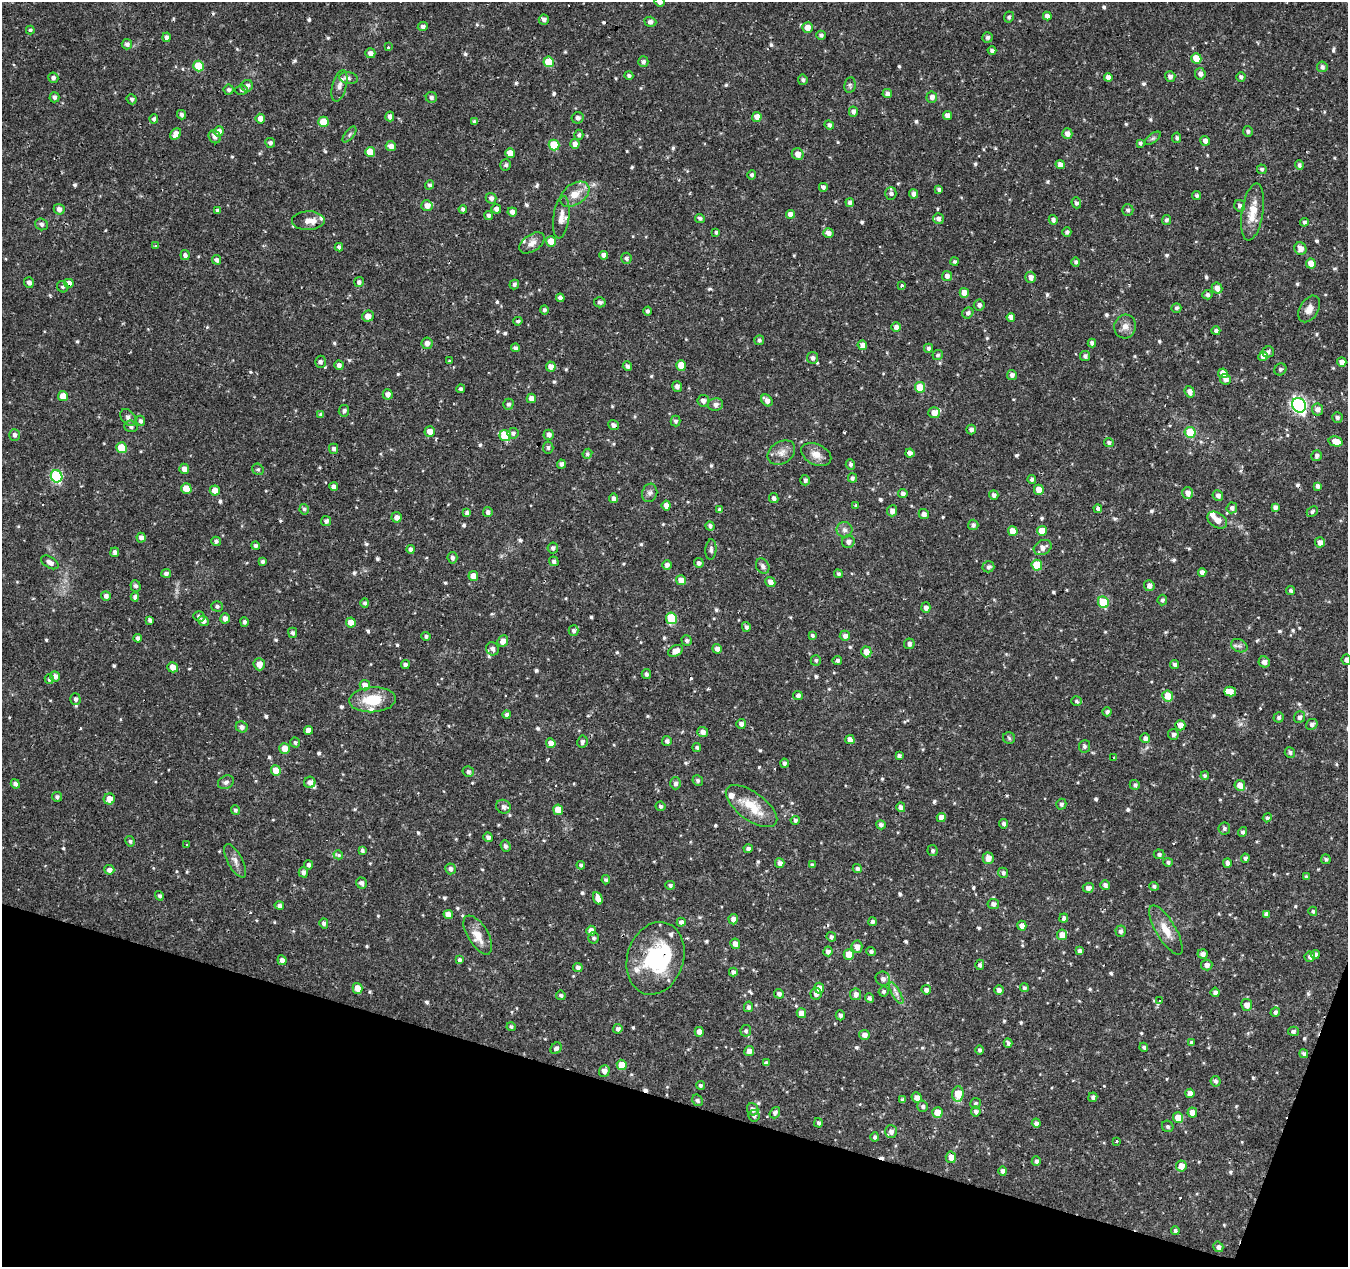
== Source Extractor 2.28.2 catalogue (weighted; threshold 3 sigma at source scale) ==
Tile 15 of 4 x 4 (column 3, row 4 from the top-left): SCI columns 2698-4043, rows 276-1540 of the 5390 x 5544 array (HDU 1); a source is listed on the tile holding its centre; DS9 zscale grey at full resolution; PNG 1350 x 1269 px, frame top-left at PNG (2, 2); each listed source drawn as its Kron ellipse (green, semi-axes under 4 px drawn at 4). Shown black and unused: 14% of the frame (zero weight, under 2 of 3 exposures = <1% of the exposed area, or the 3 px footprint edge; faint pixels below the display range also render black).
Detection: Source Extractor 2.28.2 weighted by HDU 2 'WHT'; one run over the whole footprint, this tile lists its part. Background 0.0474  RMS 0.0037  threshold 0.0168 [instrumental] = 3 sigma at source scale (4.5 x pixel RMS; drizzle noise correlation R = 1.50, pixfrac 1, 0.0396/0.0396 arcsec/px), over >= 5 px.
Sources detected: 705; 9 cosmic-ray / hot-pixel residue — neither listed nor drawn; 18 inside a brighter listed object's ellipse — not listed separately; of the other 678, all 500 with FLUX_AUTO >= 0.707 (the completeness limit of this list) listed and drawn (178 fainter detections not listed), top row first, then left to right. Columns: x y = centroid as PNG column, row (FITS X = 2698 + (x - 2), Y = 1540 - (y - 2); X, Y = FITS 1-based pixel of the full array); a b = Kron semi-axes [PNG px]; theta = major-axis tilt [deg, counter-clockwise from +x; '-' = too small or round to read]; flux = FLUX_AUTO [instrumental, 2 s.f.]
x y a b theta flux
660 2 5 5 - 1.8
1047 16 4 4 - 1.6
1009 17 6 4 64 0.75
544 19 5 5 - 1.3
650 22 6 5 - 1.4
423 26 5 4 - 1.3
807 28 5 5 - 2.9
30 30 4 4 - 0.78
821 35 5 4 - 1
166 37 5 4 - 1.2
988 37 5 5 - 1.2
127 44 5 5 - 1.2
388 47 3 3 - 0.89
992 51 4 4 - 0.96
370 53 5 5 - 1.5
1196 58 5 5 - 7
549 62 5 5 - 9.3
643 62 5 5 - 1
199 66 5 5 - 13
1322 67 5 5 - 1.3
1200 74 6 5 - 1.4
629 76 4 4 - 0.9
1170 76 5 5 - 1.5
1108 77 4 4 - 1.5
1241 77 5 4 - 1
53 78 5 5 - 1.1
348 78 9 6 -9 1.4
803 80 5 4 - 0.9
850 85 8 5 80 0.78
247 86 6 6 - 1.6
339 86 16 7 75 2.4
229 90 5 5 - 0.94
242 90 6 5 - 0.8
887 93 4 4 - 1.2
54 97 5 5 - 1.2
431 97 6 5 - 1
932 97 5 5 - 1.5
132 99 5 5 - 0.86
853 112 5 4 - 1.3
182 115 5 4 - 1.1
947 115 4 4 - 2.1
390 116 5 4 - 1.7
757 117 5 5 - 3
578 118 6 5 - 1.2
154 119 5 4 - 0.77
260 119 5 5 - 2.7
323 122 5 5 - 6.1
474 122 4 3 - 0.8
829 125 5 4 - 1
219 131 5 5 - 2.7
1248 131 5 5 - 0.94
176 134 6 5 - 2.8
349 134 9 4 52 0.85
1067 134 5 5 - 2.1
579 135 5 4 - 0.84
215 137 7 5 -55 1.6
1153 138 9 4 35 0.9
1177 138 5 4 - 0.83
1205 141 5 4 - 1.8
270 143 5 5 - 1.1
1140 143 4 4 - 0.72
575 144 5 4 - 1.8
554 145 5 5 - 12
391 146 5 5 - 2.2
370 152 5 5 - 6
510 153 5 5 - 4.1
798 154 6 5 - 2.9
1060 164 4 4 - 1.6
506 165 5 5 - 0.95
1299 165 5 4 - 0.9
1262 169 5 4 - 0.87
752 175 5 4 - 0.89
429 185 5 4 - 0.98
823 187 5 5 - 0.89
939 189 4 4 - 0.89
575 194 16 10 35 5
891 194 6 5 - 1.1
914 194 4 4 - 1.7
1197 196 5 4 - 0.86
491 198 5 5 - 1.3
850 202 4 4 - 1
1076 203 5 5 - 0.98
427 206 5 5 - 2.3
1240 206 6 5 - 1.5
59 209 5 5 - 1.7
463 209 4 4 - 0.98
496 209 5 4 - 1.7
217 210 4 4 - 0.87
1128 210 6 6 - 1
512 212 5 4 - 1.7
1253 212 29 10 81 7
790 214 4 4 - 2.1
489 216 4 4 - 0.87
561 217 21 8 83 2.9
700 218 5 4 - 0.91
938 219 5 5 - 1.3
1053 220 5 4 - 1
1166 220 5 4 - 0.78
308 221 16 9 1 3.1
1304 222 4 4 - 0.81
41 224 7 5 -27 1.1
716 232 3 3 - 0.71
1067 232 5 4 - 0.95
828 233 5 4 - 1.9
551 241 5 5 - 4.9
532 243 14 8 35 2.5
156 246 3 3 - 0.74
339 247 4 4 - 1
1300 249 6 6 - 2.8
185 255 5 4 - 1.1
603 255 4 4 - 1.8
626 258 5 5 - 0.96
217 260 5 4 - 1.1
954 262 4 4 - 0.79
1076 262 5 4 - 0.83
1311 263 5 5 - 4
947 276 5 5 - 1.5
1031 277 6 5 - 1.8
359 282 5 5 - 0.98
29 283 5 5 - 1.4
69 283 5 4 - 2.9
514 284 5 4 - 0.97
902 286 3 3 - 1.4
63 287 6 5 - 0.75
1217 288 6 5 - 2.6
964 293 5 4 - 3.6
1207 295 5 4 - 0.94
560 298 4 4 - 1.7
600 302 6 5 - 1
979 305 5 5 - 1.2
1176 308 5 5 - 0.71
1309 309 14 9 60 2.9
544 310 5 4 - 0.87
647 311 4 4 - 0.82
968 313 6 5 - 1
368 316 6 5 - 2.7
1011 317 4 4 - 2.5
518 321 5 3 - 0.74
896 327 5 4 - 1.9
1125 327 12 10 76 2.7
1216 331 4 4 - 0.97
759 340 5 5 - 0.75
427 343 6 5 - 1.8
1092 343 4 4 - 1.1
862 345 5 4 - 3.3
515 348 4 4 - 1
928 348 4 4 - 0.98
1268 352 6 5 - 1.1
938 355 5 5 - 0.8
1085 356 5 5 - 0.98
1263 356 5 4 - 3.2
813 358 6 5 - 1.2
449 361 3 2 - 0.97
320 362 6 5 - 1
1342 362 5 4 - 2.1
339 365 5 4 - 1.5
681 365 5 5 - 6.3
551 366 5 5 - 2.3
627 366 5 4 - 1.2
1280 369 6 5 - 0.83
1223 373 5 4 - 3.8
1012 375 5 5 - 1.4
1225 379 5 5 - 1.6
677 386 5 5 - 1.4
920 387 5 5 - 9
461 389 4 4 - 0.75
1190 392 6 5 - 2.3
388 394 5 5 - 1.7
63 396 5 5 - 4.4
531 398 4 4 - 2.2
767 400 6 5 - 2.2
703 401 6 5 - 1.5
508 404 5 5 - 0.95
715 404 8 6 12 1.4
1299 405 7 6 - 93
1317 409 6 5 - 1.9
344 411 6 5 - 1.1
934 413 5 5 - 3.4
321 414 4 3 - 0.85
128 417 9 6 -49 1.7
1337 417 5 5 - 0.93
140 421 5 4 - 1
676 421 5 5 - 0.84
613 425 5 5 - 1.3
131 426 6 5 - 1.1
971 429 5 4 - 1.4
430 431 5 5 - 3
1190 432 5 5 - 11
513 433 5 5 - 1.1
14 435 6 5 - 1.2
505 435 5 5 - 15
549 435 5 5 - 1.7
1336 441 7 5 -14 4.3
1109 442 5 4 - 0.83
548 447 6 5 - 0.92
121 448 5 5 - 10
334 449 5 4 - 1.1
781 453 15 10 34 3
910 453 4 4 - 1.6
587 454 5 4 - 0.73
816 454 16 10 -26 3.6
1317 456 5 5 - 1.3
561 464 4 4 - 1.1
850 465 5 4 - 0.95
184 469 5 5 - 2.4
258 469 6 5 - 0.73
57 476 6 5 - 39
852 478 4 4 - 0.87
1032 479 4 4 - 0.86
805 480 5 5 - 1.1
1318 486 4 4 - 1.4
334 487 4 4 - 1.8
186 489 5 5 - 6.9
215 490 5 5 - 3.1
1039 490 5 5 - 4.9
650 493 9 7 72 1.3
903 493 4 4 - 1.1
1188 493 6 5 - 2.1
994 495 5 5 - 1.4
1218 496 5 5 - 1.3
613 498 5 4 - 1.4
774 498 5 4 - 1.1
666 505 5 4 - 2
856 505 4 3 - 0.89
1275 507 4 4 - 1.2
1232 508 5 5 - 1.1
304 509 5 4 - 0.74
1098 509 4 4 - 1.2
719 510 4 4 - 1
892 511 5 5 - 2.1
1312 511 6 4 44 0.78
488 512 5 4 - 1.2
467 513 4 4 - 1.1
924 514 5 4 - 1.9
397 517 5 5 - 1.8
1217 520 11 7 -34 2.7
326 521 5 5 - 1.1
973 525 5 5 - 1.1
710 526 4 4 - 1.1
845 530 8 7 - 1.6
1013 531 5 5 - 4.2
1042 531 5 5 - 6.5
141 538 5 4 - 1.5
216 541 5 4 - 0.82
848 542 6 6 - 1.7
1320 542 5 5 - 2
255 546 4 4 - 1
1043 547 9 7 28 1.9
553 548 5 5 - 1.1
411 549 4 4 - 1.1
711 549 10 5 86 1
115 552 5 4 - 0.98
452 558 6 5 - 1.2
263 561 4 3 - 0.83
554 561 5 4 - 0.91
50 562 9 5 -32 1.9
699 563 5 5 - 1.1
667 565 5 4 - 1.5
1037 565 5 5 - 11
763 566 8 6 -58 1.2
988 567 6 5 - 1.1
1202 572 4 4 - 1.7
166 573 5 4 - 1.2
838 574 4 4 - 0.78
473 576 5 5 - 3.6
681 580 5 5 - 3.2
770 582 5 5 - 2.2
136 586 6 5 - 0.98
1149 586 5 5 - 1.6
1291 591 4 4 - 0.91
106 596 5 4 - 1.5
135 597 4 4 - 1.1
1162 600 5 5 - 0.89
1103 602 6 5 - 17
365 603 5 4 - 0.9
217 606 5 5 - 0.9
926 608 5 4 - 1.6
199 616 6 5 - 1
225 618 5 4 - 1.9
671 618 6 5 - 17
150 620 4 4 - 1
203 621 5 5 - 1.7
244 622 5 4 - 1
351 623 5 4 - 3.8
746 627 5 4 - 0.99
573 631 5 5 - 0.86
293 633 5 4 - 0.93
812 635 4 4 - 0.79
426 636 4 4 - 0.82
845 636 5 5 - 1.6
138 638 4 4 - 1.3
687 640 5 5 - 0.92
503 641 6 5 - 2.6
909 644 5 5 - 1.1
1239 646 8 6 -25 1.2
492 649 7 6 - 1.5
717 649 5 4 - 1.8
675 651 8 5 25 2.8
866 652 5 5 - 3.5
816 660 5 5 - 0.78
837 660 4 4 - 0.88
1346 660 5 5 - 1.3
1264 662 5 5 - 1.7
259 664 6 5 - 3.2
405 665 4 4 - 1.1
1175 665 5 4 - 1.2
173 667 5 5 - 2.7
646 674 5 4 - 0.96
55 676 5 5 - 1.9
49 679 5 4 - 0.78
365 685 5 5 - 3.3
1230 691 6 4 -14 3.5
798 696 5 4 - 1.3
1168 696 5 5 - 6
75 699 6 5 - 1
372 700 23 12 3 11
1077 701 5 4 - 0.73
1107 712 4 4 - 0.93
507 715 4 4 - 0.9
1279 717 5 5 - 0.78
1299 717 6 5 - 1.2
741 724 5 5 - 1.4
1312 724 6 5 - 1.1
1180 725 5 5 - 2.6
242 727 6 5 - 1.4
309 730 4 4 - 2.3
703 732 5 5 - 1.8
1173 734 5 5 - 1
1009 738 6 6 - 0.71
1145 738 5 5 - 1.4
850 740 4 4 - 2.5
667 741 5 5 - 1.2
295 742 5 4 - 0.73
582 742 6 5 - 1.1
551 743 5 4 - 2.9
1084 746 6 5 - 1
697 747 4 4 - 0.8
284 748 5 5 - 4
1290 752 5 5 - 0.88
899 756 4 4 - 1.1
1113 758 3 3 - 1.2
784 763 4 4 - 1
276 770 5 5 - 5.5
468 772 6 5 - 1
1205 776 4 4 - 0.71
698 780 5 5 - 0.89
226 782 8 6 25 1.2
310 782 6 5 - 1.8
675 783 6 5 - 1.2
15 784 5 4 - 1.3
1135 785 5 5 - 0.85
1240 785 5 5 - 3.4
57 797 5 5 - 0.9
109 799 5 5 - 3.6
1061 804 5 5 - 1
661 806 5 5 - 0.75
751 806 30 14 -36 9.9
503 807 7 6 - 1.6
901 807 5 4 - 1.7
235 810 5 4 - 0.87
558 810 5 5 - 5.6
941 817 4 4 - 2.3
1267 818 4 4 - 0.75
795 820 4 4 - 0.9
1004 824 5 4 - 0.93
881 825 5 4 - 1.2
1224 828 6 6 - 0.84
1243 832 5 4 - 0.96
488 837 5 4 - 1.3
130 841 5 4 - 0.71
187 845 3 2 - 1.4
505 846 6 5 - 1.1
748 849 4 4 - 1.1
362 850 4 4 - 0.99
933 851 5 5 - 0.85
1159 854 5 5 - 0.72
338 855 5 4 - 1.3
988 858 5 5 - 2.9
1245 858 4 4 - 0.95
1326 859 5 4 - 0.75
235 861 18 7 -62 2.3
1168 862 5 4 - 0.83
780 863 5 4 - 1.5
1227 863 4 4 - 1.2
309 865 4 4 - 1.1
581 865 4 4 - 0.9
812 865 4 4 - 1
450 869 5 5 - 1.3
857 869 4 4 - 1
109 870 5 5 - 1.9
303 872 5 4 - 1.5
1003 873 5 4 - 1
1306 877 4 3 - 0.72
606 880 4 4 - 0.82
361 883 6 5 - 1.3
670 885 5 4 - 0.71
1105 885 5 5 - 1.2
1154 886 5 4 - 0.87
1088 888 5 5 - 1.6
159 896 5 4 - 0.88
598 898 6 4 -67 2.8
993 904 5 5 - 1.3
279 906 4 4 - 1.2
1313 911 4 4 - 0.73
448 914 5 4 - 2.9
1266 914 4 4 - 1.2
1064 918 4 4 - 1.1
733 919 5 4 - 1.7
681 922 4 4 - 1.3
872 922 4 4 - 0.96
324 923 5 4 - 1
1022 926 5 4 - 2.1
1166 930 28 10 -59 5.5
591 931 5 5 - 3.3
1121 931 6 5 - 1.1
478 935 22 10 -59 4.9
1062 935 5 5 - 4.1
831 937 5 4 - 1
594 938 5 5 - 0.8
735 944 5 5 - 2.5
857 947 6 5 - 2.4
828 951 5 4 - 1.5
1080 951 4 4 - 1.2
871 952 5 4 - 0.95
849 954 5 5 - 5.2
1203 954 5 4 - 1.5
1315 954 4 4 - 1.8
1310 957 5 5 - 1.2
655 958 37 28 72 31
282 960 5 4 - 1.8
459 960 4 4 - 0.83
980 965 5 4 - 1
1207 965 6 5 - 1.7
578 968 5 4 - 1.1
733 972 4 4 - 1.3
883 979 7 7 - 1.5
358 988 5 5 - 4
819 988 5 5 - 3.3
1024 988 4 4 - 0.76
926 990 5 4 - 1.4
999 990 5 4 - 1.5
883 991 5 4 - 0.75
1215 992 5 4 - 1.6
896 993 12 4 -60 1.4
779 994 5 5 - 1.1
816 994 6 5 - 1.5
856 994 6 5 - 1.9
561 995 5 4 - 0.82
869 998 5 4 - 1
1159 1000 4 3 - 5
1247 1005 6 5 - 2.5
748 1007 5 4 - 1.2
1275 1012 5 4 - 1
801 1013 5 4 - 2.9
840 1015 5 4 - 1.1
511 1027 4 4 - 0.73
618 1029 5 4 - 1.2
746 1031 6 5 - 0.87
1293 1031 5 4 - 1
699 1032 5 4 - 2.6
864 1035 5 5 - 2
1191 1042 4 4 - 0.84
1008 1043 5 4 - 0.89
1144 1047 4 4 - 0.84
556 1048 6 5 - 0.96
980 1050 5 4 - 0.87
749 1051 5 5 - 2.2
1304 1054 4 4 - 0.88
766 1063 4 4 - 1
622 1065 5 5 - 6.8
604 1071 6 5 - 1.9
1216 1081 5 5 - 1
700 1085 4 4 - 0.73
1190 1093 4 4 - 2.1
958 1094 8 5 86 6.9
1093 1097 5 4 - 0.92
917 1098 5 5 - 2.6
697 1100 6 5 - 0.9
902 1100 4 3 - 0.81
975 1103 5 5 - 0.73
923 1106 6 5 - 0.97
753 1109 6 5 - 1.7
976 1112 5 5 - 1.1
775 1113 6 4 54 0.98
937 1113 5 5 - 5.1
1192 1113 5 5 - 3.1
754 1116 6 5 - 0.99
1178 1118 5 5 - 5
818 1123 5 4 - 0.91
1036 1123 4 4 - 1.2
1168 1126 6 5 - 0.75
891 1131 6 6 - 1.7
875 1137 5 4 - 0.86
1116 1142 3 3 - 2.5
951 1157 6 5 - 2.9
1036 1161 5 4 - 1.1
1181 1166 5 5 - 3.5
1003 1171 5 4 - 1.4
1175 1231 4 4 - 0.79
1218 1247 5 5 - 1.2
Overlapping masked pixels (flux is a lower limit): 5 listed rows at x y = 1240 206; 69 283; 613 425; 1098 509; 655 958
Isophote crosses this tile's border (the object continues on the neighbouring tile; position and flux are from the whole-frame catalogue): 2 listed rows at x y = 660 2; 1346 660